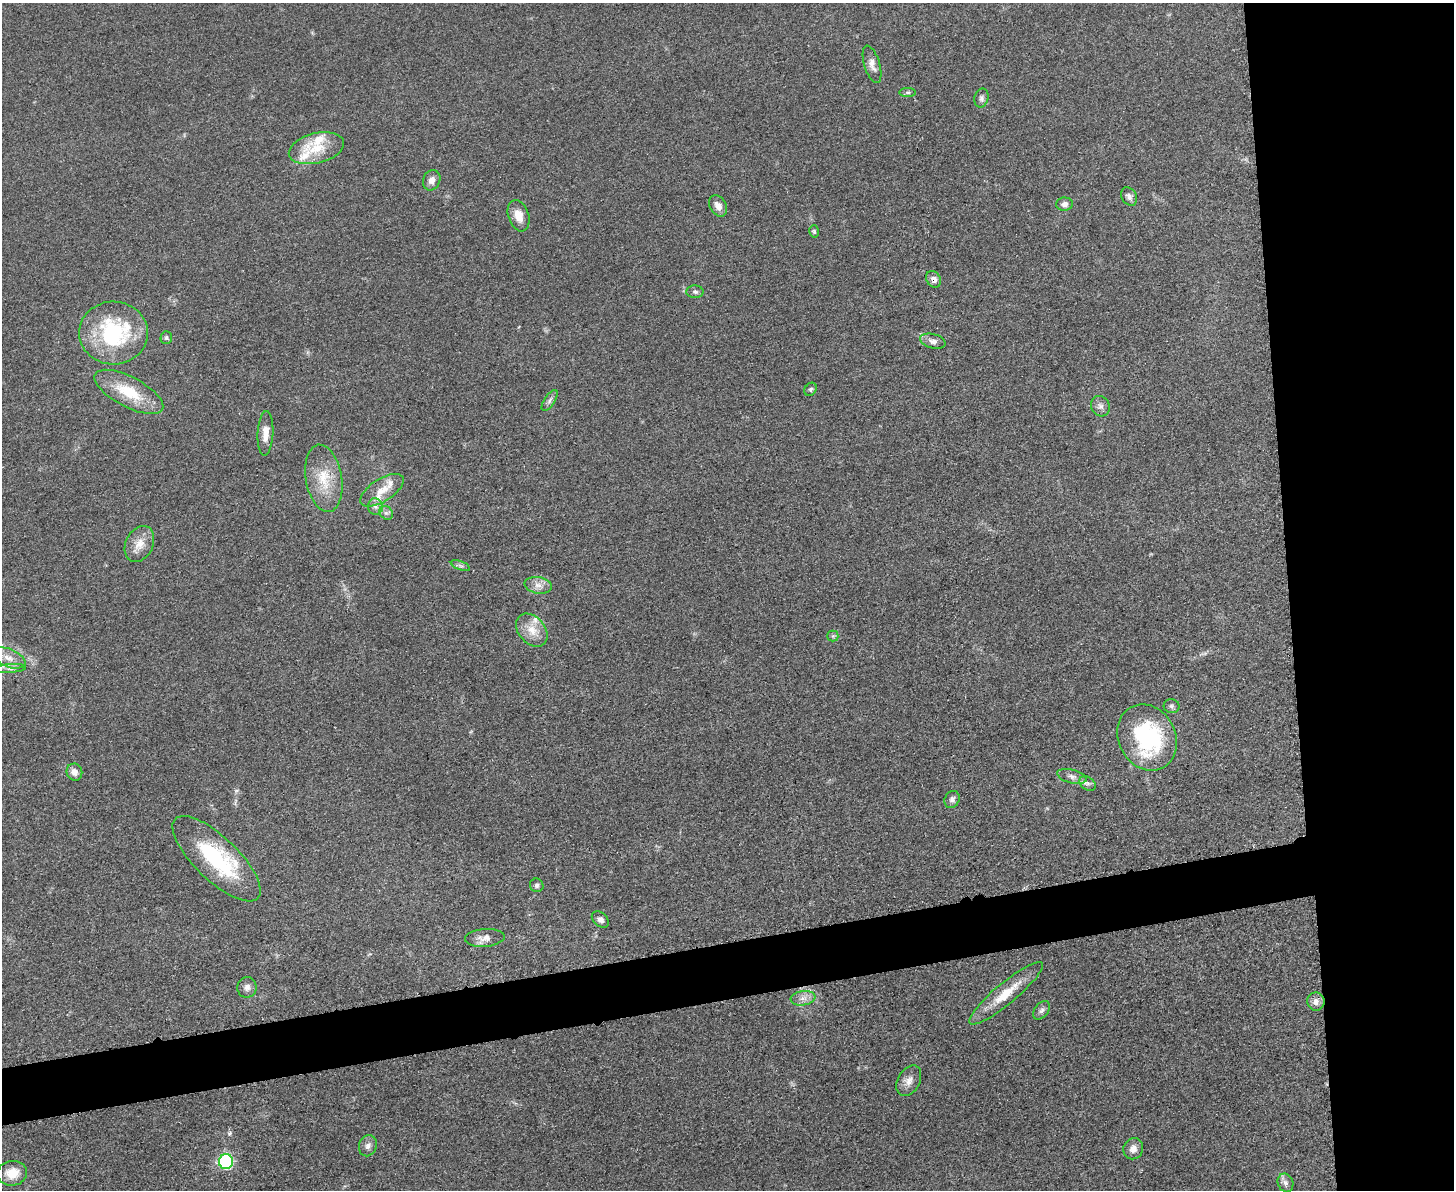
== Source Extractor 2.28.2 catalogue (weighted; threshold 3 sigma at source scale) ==
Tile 6 of 3 x 4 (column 3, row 2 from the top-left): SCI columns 3044-4495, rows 2384-3571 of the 4750 x 4766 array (HDU 1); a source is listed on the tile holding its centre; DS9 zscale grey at full resolution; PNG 1456 x 1192 px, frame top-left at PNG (2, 3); each listed source drawn as its Kron ellipse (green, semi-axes under 4 px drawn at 4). Shown black and unused: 16% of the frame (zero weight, under 3 of 5 exposures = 1% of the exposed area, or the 3 px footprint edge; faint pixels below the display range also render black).
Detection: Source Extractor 2.28.2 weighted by HDU 2 'WHT'; one run over the whole footprint, this tile lists its part. Background 0.0467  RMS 0.0056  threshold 0.025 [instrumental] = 3 sigma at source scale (4.5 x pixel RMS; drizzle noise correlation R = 1.50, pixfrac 1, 0.05/0.05 arcsec/px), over >= 5 px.
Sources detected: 57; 5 inside a brighter listed object's ellipse — not listed separately; the other 52 listed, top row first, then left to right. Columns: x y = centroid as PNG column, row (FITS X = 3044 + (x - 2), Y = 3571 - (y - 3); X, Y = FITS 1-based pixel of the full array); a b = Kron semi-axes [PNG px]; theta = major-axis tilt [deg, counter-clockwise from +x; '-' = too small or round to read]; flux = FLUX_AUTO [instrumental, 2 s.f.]
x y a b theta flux
872 64 19 8 -73 4.2
908 92 8 4 0 1.1
981 98 9 7 75 1.9
316 148 28 15 14 16
432 180 10 8 65 3
1129 197 10 7 -57 2.4
1064 204 8 6 2 2.2
718 206 11 8 -59 4.2
518 216 16 10 -71 7.8
814 231 6 4 -75 1
934 279 9 7 -56 3.6
695 292 8 6 -2 1.7
113 333 34 31 -2 57
166 338 6 5 - 1
933 341 13 7 -15 3.1
811 389 7 5 52 1.1
129 392 38 15 -28 22
550 400 12 5 57 2.1
1100 406 10 9 - 2.8
265 433 22 8 87 6.1
324 478 34 18 -80 17
382 490 24 11 33 8.7
375 506 8 7 - 2.4
386 513 7 6 - 1.8
139 544 19 13 63 7.8
460 566 10 3 -21 1.2
538 585 14 8 -10 4.3
532 630 18 13 -49 8.6
833 636 5 5 - 0.96
8 658 18 9 -22 6.4
11 668 15 4 4 2.2
1172 706 8 7 - 1.4
1147 737 34 28 -61 69
74 772 8 7 - 3.8
1072 776 15 6 -15 2.9
1088 783 9 6 -35 1.8
952 799 9 7 61 2.2
216 859 57 21 -44 53
537 885 7 6 - 1.5
600 920 10 6 -39 2.1
485 938 20 9 4 4.4
247 987 10 9 - 3.1
1006 993 47 10 40 16
803 998 12 7 8 3.6
1316 1002 9 8 - 3.6
1042 1010 10 7 50 1.9
909 1081 16 11 61 4.8
368 1146 11 9 69 2.8
1133 1149 10 9 - 3.9
226 1162 7 7 - 72
12 1173 15 12 7 8.5
1285 1183 9 7 -69 2.5
Overlapping masked pixels (flux is a lower limit): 1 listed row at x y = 934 279